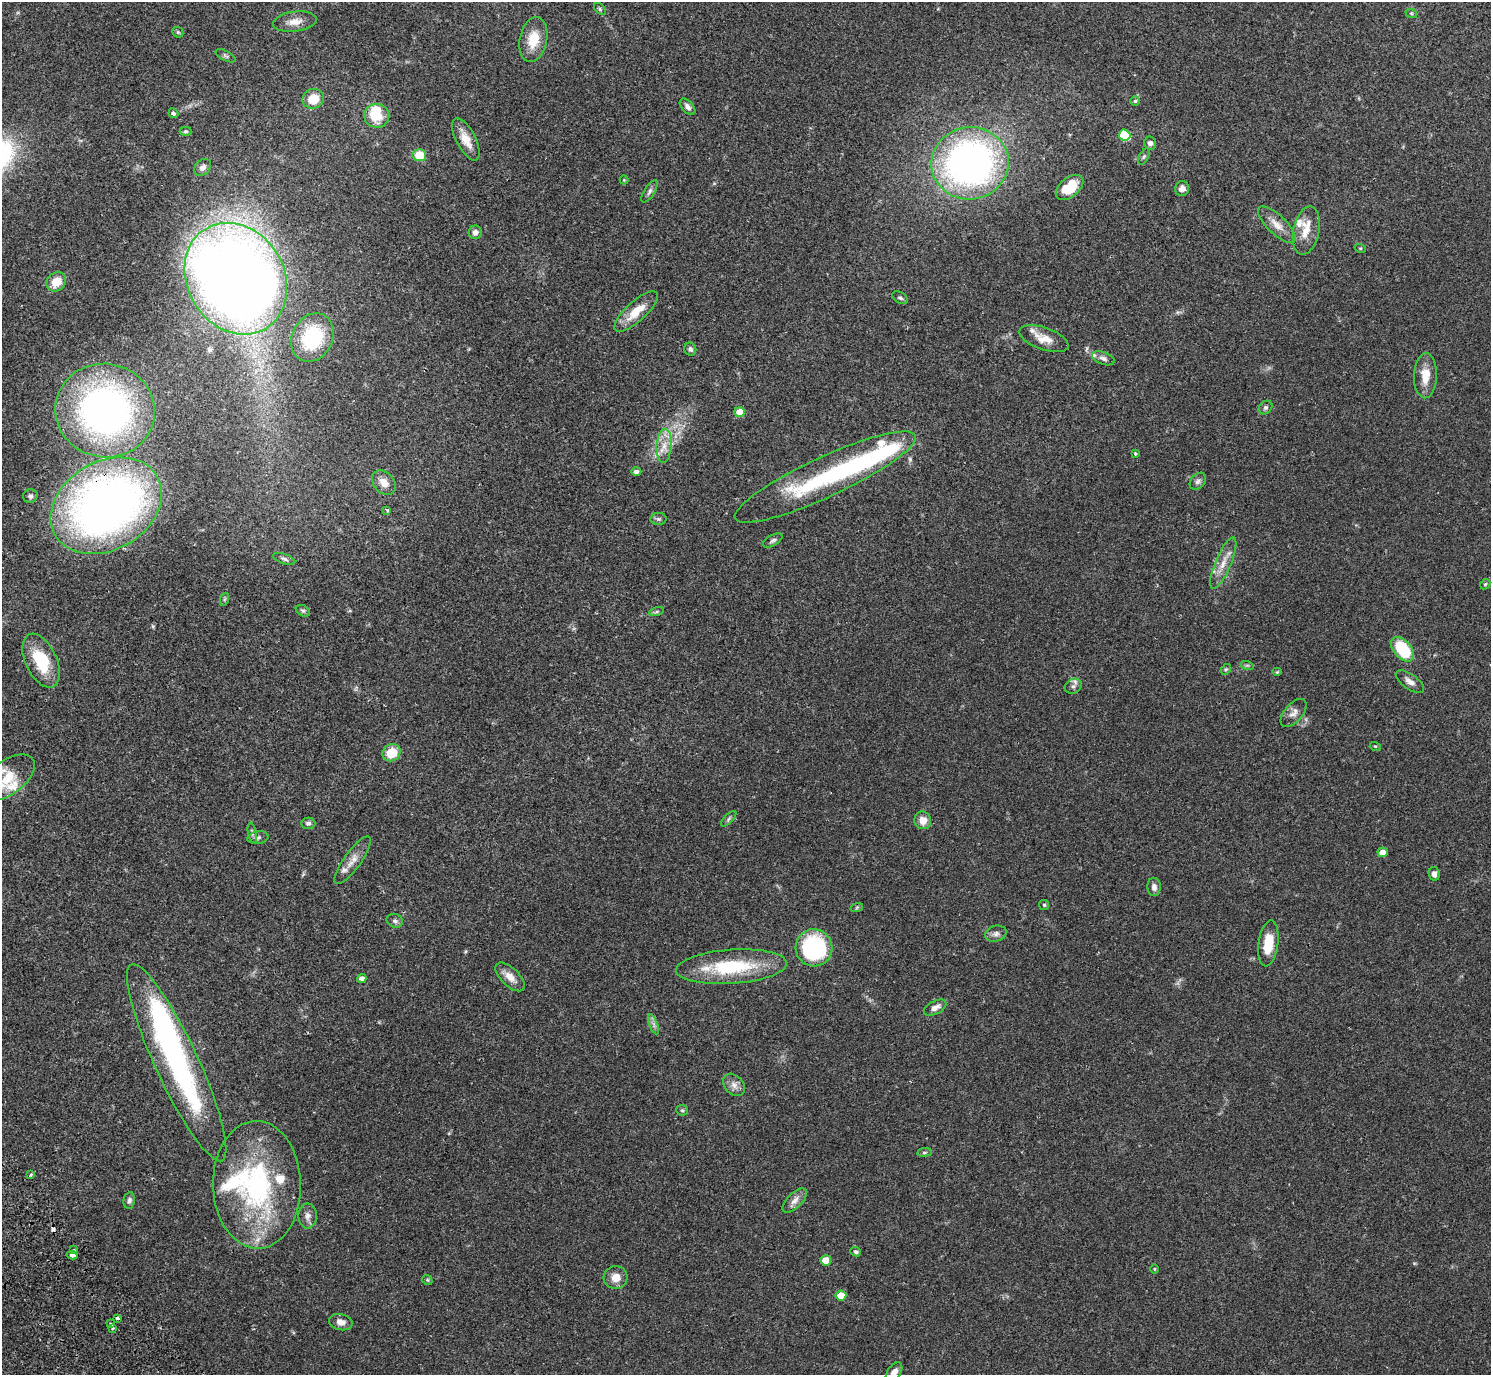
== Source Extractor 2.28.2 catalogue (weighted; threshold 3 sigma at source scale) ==
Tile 7 of 4 x 4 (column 3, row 2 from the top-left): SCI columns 3024-4512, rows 2948-4320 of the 6050 x 6033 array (HDU 1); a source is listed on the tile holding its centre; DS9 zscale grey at full resolution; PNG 1493 x 1377 px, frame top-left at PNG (2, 2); each listed source drawn as its Kron ellipse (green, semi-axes under 4 px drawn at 4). Shown black and unused: <1% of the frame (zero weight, under 2 of 3 exposures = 3% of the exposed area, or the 3 px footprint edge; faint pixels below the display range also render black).
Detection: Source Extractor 2.28.2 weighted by HDU 2 'WHT'; one run over the whole footprint, this tile lists its part. Background 0.108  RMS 0.0067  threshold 0.03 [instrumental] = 3 sigma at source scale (4.5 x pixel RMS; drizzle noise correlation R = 1.50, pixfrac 1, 0.05/0.05 arcsec/px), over >= 5 px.
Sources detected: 124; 2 inside a brighter object's white glare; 1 cosmic-ray / hot-pixel residue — neither listed nor drawn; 12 inside a brighter listed object's ellipse — not listed separately; the other 109 listed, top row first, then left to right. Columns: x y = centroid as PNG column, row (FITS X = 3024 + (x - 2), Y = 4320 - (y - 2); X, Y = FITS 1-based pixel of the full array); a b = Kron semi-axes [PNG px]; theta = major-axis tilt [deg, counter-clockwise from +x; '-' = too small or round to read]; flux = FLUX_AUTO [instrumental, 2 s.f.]
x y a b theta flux
600 9 7 4 -46 0.99
1411 13 6 4 -19 0.81
295 22 22 10 7 6.5
178 32 6 5 - 0.97
533 39 23 13 79 14
226 56 11 5 -27 1.4
313 99 11 9 21 12
1135 101 5 4 - 0.96
687 107 10 5 -48 2.2
173 113 5 4 - 1.9
377 116 12 12 - 15
186 131 6 4 -1 1
1124 135 6 5 - 42
466 139 23 9 -63 8.7
1150 143 6 6 - 2.2
419 155 7 6 - 16
1144 156 8 4 63 1.2
970 163 39 36 8 260
203 167 9 7 44 3.2
624 180 4 4 - 0.58
1070 187 16 9 40 18
1182 189 7 7 - 3.1
650 191 13 5 58 2
1277 225 24 9 -44 7.4
1306 230 24 13 78 11
475 232 7 6 - 3
1360 248 6 3 -18 0.64
236 279 58 48 -58 960
56 282 10 9 - 11
900 298 8 5 -29 1.5
636 311 28 10 42 13
312 338 25 20 64 42
1044 339 26 11 -19 8.8
690 349 7 6 - 1.6
1103 358 12 6 -19 2.4
1425 376 22 11 88 10
1265 408 7 6 - 1.8
105 411 50 47 -12 250
740 412 5 5 - 10
664 446 17 7 86 7
1135 453 4 3 - 0.72
636 472 5 4 - 2.6
825 477 99 20 25 84
1198 481 9 7 48 2.1
384 483 14 10 -49 6.7
30 496 7 6 - 2
106 506 59 44 30 410
387 510 4 3 - 1.1
658 519 8 6 0 1.4
773 540 11 5 30 1.8
284 559 11 5 -20 1.8
1223 563 27 8 67 8.6
1485 584 6 4 45 0.84
225 599 7 4 70 0.93
303 611 7 5 -28 1.2
657 612 8 3 19 1.1
1402 649 14 8 -50 31
41 661 29 15 -65 26
1247 665 6 4 -18 0.94
1226 669 6 4 41 0.98
1277 672 5 4 - 0.72
1410 682 16 7 -35 3.8
1073 686 9 7 32 2.3
1294 713 17 9 49 4.3
1375 746 5 3 - 0.59
391 753 9 8 - 13
8 777 31 17 36 18
729 819 10 4 46 1.2
923 820 9 8 - 6.6
308 823 7 5 -1 1.6
252 833 10 3 -79 1.3
258 838 10 6 9 1.9
1383 852 5 5 - 7.1
353 860 28 8 55 6.7
1434 874 7 5 -79 2.6
1154 887 9 7 -87 3.3
1044 905 5 5 - 0.94
857 907 6 4 19 0.82
395 921 8 6 -23 1.9
996 934 11 8 14 2.8
1268 943 23 10 82 16
814 948 18 18 - 79
731 967 56 17 4 47
510 977 18 9 -44 6.2
362 978 5 4 - 2.6
935 1008 12 6 27 4.2
654 1024 10 3 -69 1.9
177 1063 108 21 -65 150
734 1085 13 9 -45 4.1
682 1110 6 5 - 1
924 1152 7 4 8 1
31 1175 4 3 - 1.2
257 1185 64 44 -88 120
129 1200 8 5 80 1.8
795 1201 15 7 45 4.1
308 1216 12 9 -90 3.6
74 1250 3 3 - 0.66
856 1252 5 4 - 1.4
72 1255 5 3 - 8.5
826 1260 5 5 - 13
1154 1269 5 3 - 0.51
616 1277 12 11 - 6.7
427 1280 5 4 - 0.87
841 1296 5 5 - 12
117 1318 3 3 - 5
341 1322 12 8 -12 4.7
111 1324 3 3 - 2.9
113 1328 3 3 - 1.5
894 1372 11 6 55 4.1
Overlapping masked pixels (flux is a lower limit): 1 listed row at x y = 106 506
Isophote crosses this tile's border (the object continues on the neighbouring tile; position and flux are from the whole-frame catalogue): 2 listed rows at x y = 8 777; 894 1372